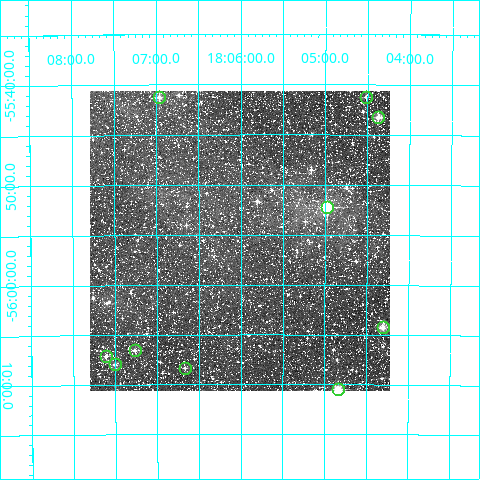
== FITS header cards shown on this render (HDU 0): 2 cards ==
NAXIS1  =                  300
NAXIS2  =                  300

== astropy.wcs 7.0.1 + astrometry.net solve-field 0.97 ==
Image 300 x 300 px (HDU 0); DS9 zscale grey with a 90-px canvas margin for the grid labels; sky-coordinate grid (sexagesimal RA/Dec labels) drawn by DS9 from the SOLVED WCS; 10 Tycho-2 reference stars matched to detected sources circled (green)
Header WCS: RA---TAN/DEC--TAN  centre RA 18:06:01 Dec -55:56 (271.50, -55.93 deg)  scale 6 arcsec/px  FOV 30.0' x 30.0'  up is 0 deg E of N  parity normal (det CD < 0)
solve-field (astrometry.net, Tycho-2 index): VERIFIED the header's WCS against the Tycho-2 star catalogue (verified at 2 index scales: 7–10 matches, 0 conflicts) and refined it, rather than solving blind
Solved WCS: RA---TAN-SIP/DEC--TAN-SIP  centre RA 18:06:01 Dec -55:56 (271.50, -55.93 deg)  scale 6 arcsec/px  FOV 30.0' x 30.0'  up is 0 deg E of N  parity normal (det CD < 0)
The solver's refit moves the header's centre by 0.92 arcsec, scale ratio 0.9995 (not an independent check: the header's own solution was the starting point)
Tycho-2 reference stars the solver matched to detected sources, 10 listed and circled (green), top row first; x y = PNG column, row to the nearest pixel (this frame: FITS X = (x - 90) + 1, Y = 300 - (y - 91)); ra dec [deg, ICRS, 3 dp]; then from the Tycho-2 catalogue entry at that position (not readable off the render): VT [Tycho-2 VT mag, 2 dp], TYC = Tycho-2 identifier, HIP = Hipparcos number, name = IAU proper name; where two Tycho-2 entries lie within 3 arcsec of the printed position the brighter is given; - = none
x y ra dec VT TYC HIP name
159 97 271.741 -55.688 10.54 8747-696-1 - -
366 97 271.130 -55.688 11.26 8747-688-1 - -
378 117 271.094 -55.721 10.21 8747-586-1 - -
327 207 271.245 -55.871 8.53 8747-780-1 - -
383 327 271.077 -56.071 10.30 8747-884-1 - -
135 350 271.817 -56.109 10.60 8747-1520-1 - -
106 356 271.903 -56.119 11.74 8747-252-1 - -
115 364 271.876 -56.133 10.90 8747-406-1 - -
185 368 271.667 -56.139 12.65 8747-858-1 - -
338 389 271.209 -56.174 9.27 8747-302-1 - -